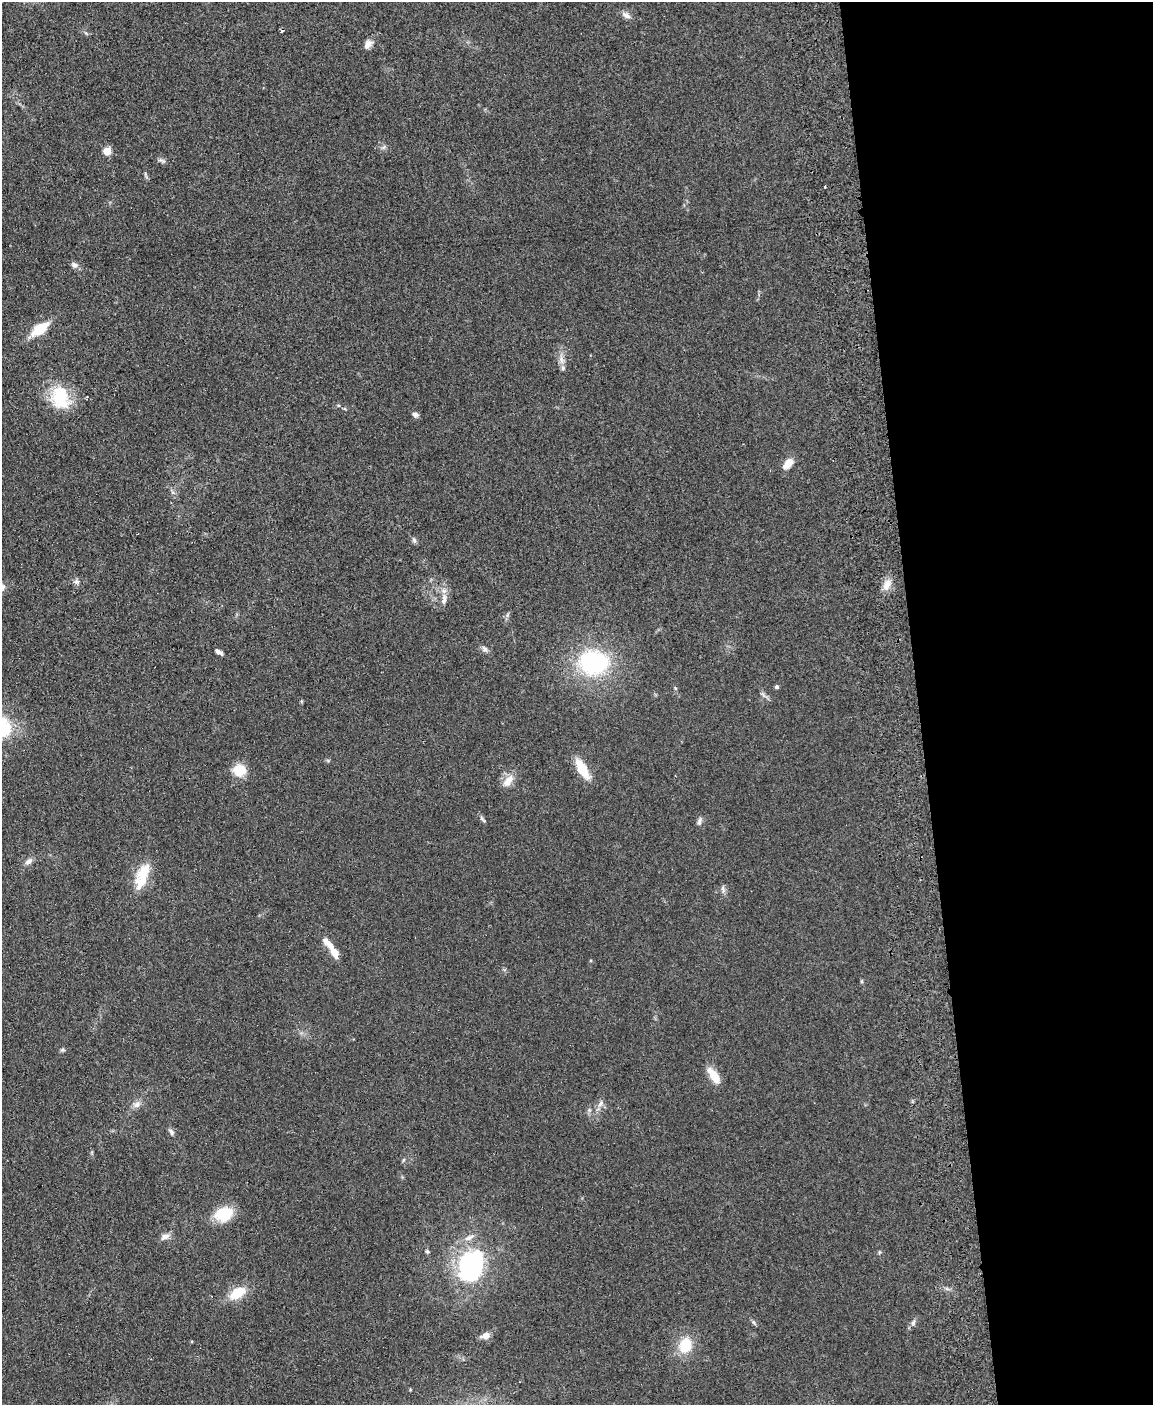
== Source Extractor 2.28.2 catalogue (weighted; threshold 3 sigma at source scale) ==
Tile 8 of 4 x 3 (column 4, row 2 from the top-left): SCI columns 3510-4660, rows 1651-3053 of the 4717 x 4598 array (HDU 1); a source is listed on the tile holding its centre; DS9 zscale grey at full resolution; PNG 1155 x 1407 px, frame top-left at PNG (2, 2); no overlay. Shown black and unused: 20% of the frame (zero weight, under 2 of 3 exposures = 3% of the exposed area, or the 3 px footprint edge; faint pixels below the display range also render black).
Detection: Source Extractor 2.28.2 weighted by HDU 2 'WHT'; one run over the whole footprint, this tile lists its part. Background 0.0922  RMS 0.0091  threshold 0.0411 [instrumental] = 3 sigma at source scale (4.5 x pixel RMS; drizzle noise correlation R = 1.50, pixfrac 1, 0.05/0.05 arcsec/px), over >= 5 px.
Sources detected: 50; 2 cosmic-ray / hot-pixel residue — not listed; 6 inside a brighter listed object's ellipse — not listed separately; the other 42 listed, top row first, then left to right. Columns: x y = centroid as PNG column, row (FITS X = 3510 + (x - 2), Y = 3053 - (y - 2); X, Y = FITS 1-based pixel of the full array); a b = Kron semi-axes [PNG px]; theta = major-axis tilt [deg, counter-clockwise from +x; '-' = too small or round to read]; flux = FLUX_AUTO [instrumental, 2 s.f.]
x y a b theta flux
626 15 11 7 -33 4.2
368 44 12 8 48 5.4
107 151 5 5 - 26
162 161 11 4 -22 2.2
74 265 8 6 -30 3.6
39 329 20 9 36 25
561 360 11 5 -72 4.3
60 397 28 27 - 36
415 414 8 6 -19 2.5
788 464 14 8 47 8.8
414 540 7 6 - 2.1
77 582 7 6 - 2.7
887 585 16 8 70 7.8
444 599 15 7 83 5.8
485 649 10 6 -46 2.7
219 652 10 5 -33 3.1
594 662 31 25 -2 98
777 687 4 4 - 1.9
675 688 5 4 - 0.96
582 769 21 9 -61 23
239 770 15 14 - 16
508 781 17 9 52 9.5
483 819 12 3 -45 1.5
699 822 11 5 72 2.6
28 861 11 6 41 3.7
142 879 28 17 64 22
723 889 12 4 -78 2.5
335 953 16 8 -56 9.8
62 1050 7 5 10 1.4
714 1076 21 9 -55 14
137 1104 12 8 35 4.8
600 1104 12 5 53 3.6
172 1132 8 6 -64 2.5
403 1160 6 3 70 1.1
224 1214 15 12 19 34
165 1236 13 7 31 4.7
427 1252 6 4 -47 1.4
470 1266 36 27 72 120
237 1293 18 10 31 21
913 1323 8 6 74 2.4
486 1336 12 7 15 5.3
685 1345 15 12 66 25